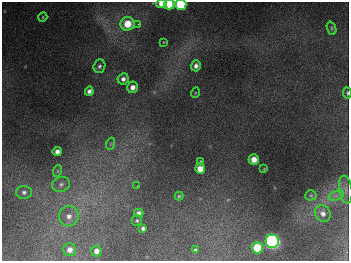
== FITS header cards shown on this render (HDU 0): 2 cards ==
NAXIS1  =                  347
NAXIS2  =                  259

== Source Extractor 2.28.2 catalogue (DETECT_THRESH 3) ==
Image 347 x 259 px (HDU 0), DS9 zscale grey, 1 PNG px = 1 image px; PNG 351 x 263 px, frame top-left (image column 1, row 259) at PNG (2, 2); each listed source drawn as its Kron ellipse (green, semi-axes under 4 px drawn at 4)
Background 673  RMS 49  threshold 148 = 3 sigma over >= 5 px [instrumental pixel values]
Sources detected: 39; all 39 listed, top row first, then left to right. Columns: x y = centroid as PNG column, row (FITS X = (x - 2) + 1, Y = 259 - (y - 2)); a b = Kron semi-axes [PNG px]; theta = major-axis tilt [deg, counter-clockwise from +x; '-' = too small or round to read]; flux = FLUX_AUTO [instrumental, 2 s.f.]
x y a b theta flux
161 3 5 4 - 3.7e+04
169 4 5 5 - 6.1e+04
181 4 5 5 - 2.5e+05
43 17 5 4 - 3.5e+03
127 24 7 7 - 8.1e+04
138 24 4 4 - 4.7e+03
331 28 7 4 -70 5.3e+03
164 42 4 4 - 2.7e+03
99 66 7 5 71 8.8e+03
196 66 5 5 - 1.3e+04
123 79 6 5 - 1.4e+04
133 87 5 5 - 2.3e+04
89 91 4 4 - 1.3e+04
195 93 5 3 - 2.7e+03
347 93 6 4 -84 4.7e+03
110 144 6 4 71 5.1e+03
57 151 4 4 - 1.5e+04
254 159 5 5 - 3.5e+04
201 162 4 3 - 4.6e+03
200 169 5 5 - 4.1e+04
264 169 4 4 - 2.7e+03
57 171 6 3 72 4.0e+03
61 184 9 7 18 1.4e+04
137 186 3 3 - 1.8e+03
346 190 14 6 -81 1.9e+04
24 192 8 6 -2 1.1e+04
311 195 5 5 - 4.8e+03
179 196 4 4 - 4.5e+03
336 196 8 4 19 1.2e+04
139 213 4 4 - 1.2e+04
323 213 8 7 - 1.8e+04
69 216 10 10 - 2.6e+04
137 221 5 5 - 5.0e+03
143 228 4 4 - 8.7e+03
272 241 7 6 - 1.0e+06
257 248 6 5 - 1.2e+05
70 250 6 6 - 2.1e+04
195 250 4 3 - 5.8e+03
96 251 5 5 - 2.1e+04
At the frame edge (FLAGS 8, measured only in part): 4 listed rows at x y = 161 3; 169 4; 181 4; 347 93